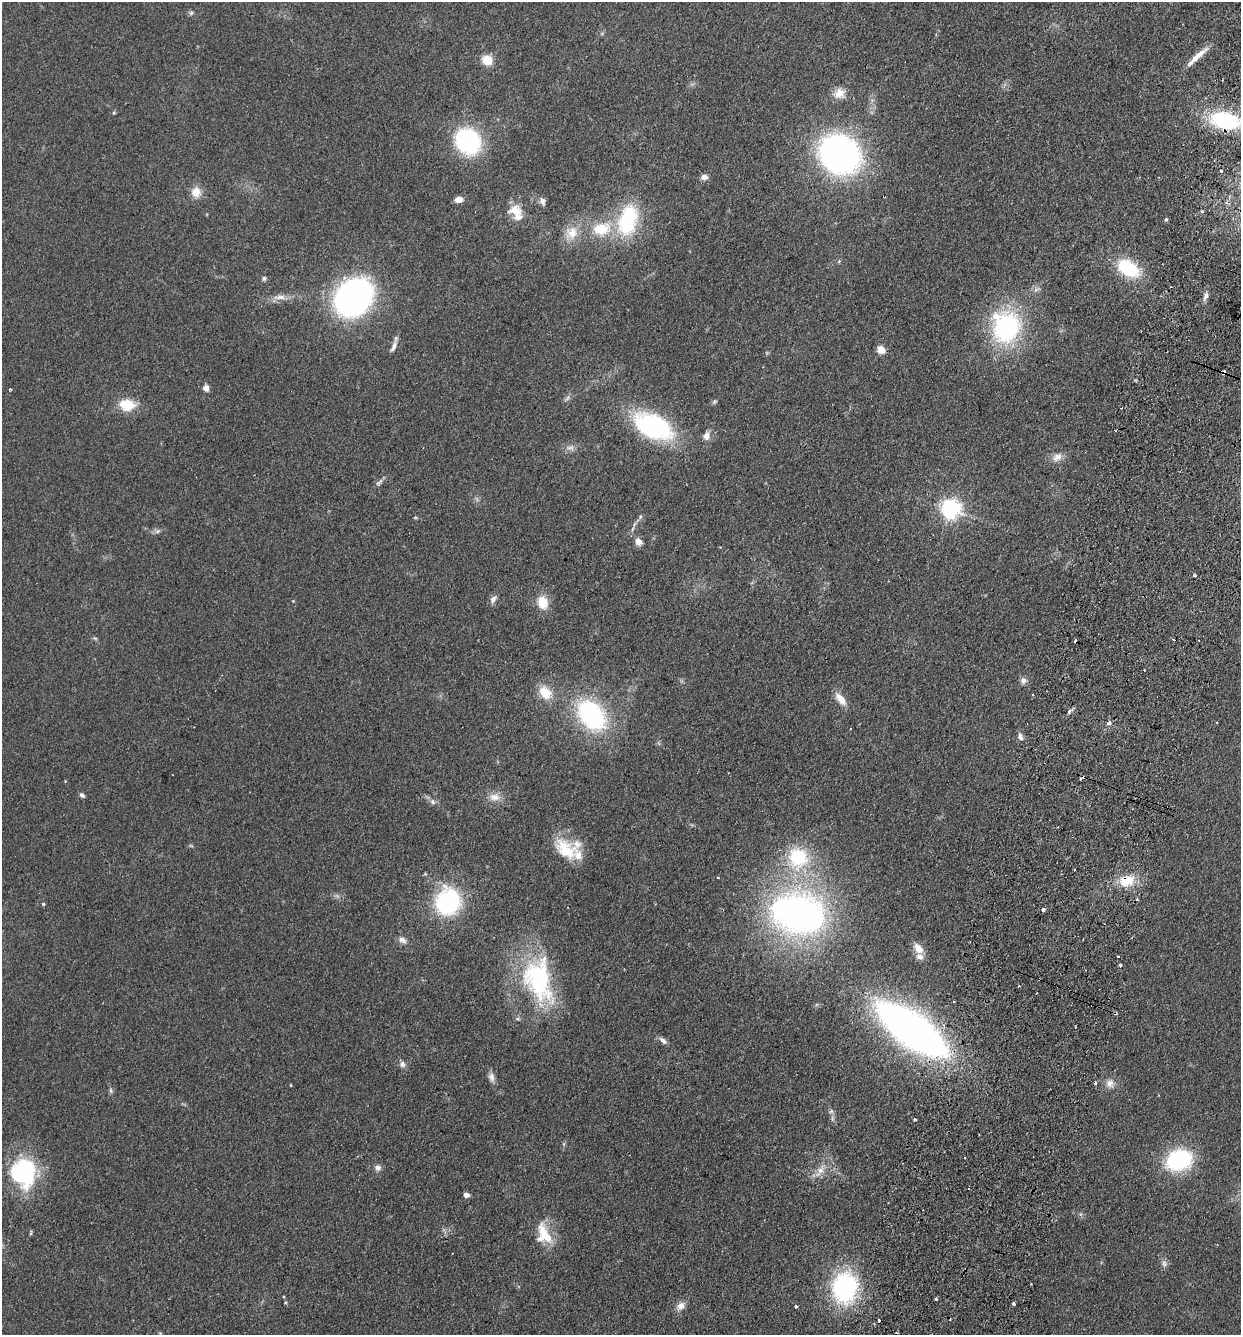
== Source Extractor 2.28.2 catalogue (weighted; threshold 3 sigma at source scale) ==
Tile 10 of 4 x 4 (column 2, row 3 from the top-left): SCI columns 1430-2668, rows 1355-2687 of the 5462 x 5375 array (HDU 1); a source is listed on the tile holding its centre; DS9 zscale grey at full resolution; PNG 1243 x 1337 px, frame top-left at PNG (2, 2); no overlay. Shown black and unused: <1% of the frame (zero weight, under 2 of 3 exposures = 3% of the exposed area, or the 3 px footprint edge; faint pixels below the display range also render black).
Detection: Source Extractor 2.28.2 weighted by HDU 2 'WHT'; one run over the whole footprint, this tile lists its part. Background 0.127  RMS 0.008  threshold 0.0359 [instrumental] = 3 sigma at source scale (4.5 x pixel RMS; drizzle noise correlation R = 1.50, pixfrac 1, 0.05/0.05 arcsec/px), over >= 5 px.
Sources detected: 121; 3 too faint to see at this stretch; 1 inside a brighter object's white glare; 14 cosmic-ray / hot-pixel residue — not listed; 5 inside a brighter listed object's ellipse — not listed separately; the other 98 listed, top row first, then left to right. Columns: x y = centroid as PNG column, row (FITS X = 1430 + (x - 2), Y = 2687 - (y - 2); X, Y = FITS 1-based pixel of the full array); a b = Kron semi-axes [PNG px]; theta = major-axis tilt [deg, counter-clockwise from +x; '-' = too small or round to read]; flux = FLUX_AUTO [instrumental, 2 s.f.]
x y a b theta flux
191 13 6 6 - 1.6
1197 56 36 6 42 10
487 60 12 11 - 11
839 93 15 13 22 9.4
114 113 5 3 - 0.84
1225 121 26 15 -12 79
467 141 22 18 -46 120
839 154 30 25 -37 310
1221 171 3 3 - 1.4
704 177 7 6 - 4.3
196 192 15 13 87 8.5
459 199 8 6 8 5.6
542 201 10 7 -68 3.1
515 211 18 14 -36 13
628 220 37 22 74 62
1166 220 5 4 - 1.2
601 229 27 19 13 30
572 233 19 17 67 14
839 261 5 4 - 1.2
1128 268 23 14 -32 46
264 278 6 5 - 1.5
1206 296 12 6 69 3.7
280 297 19 6 3 6.3
354 297 31 25 45 270
1006 327 29 25 85 120
393 347 17 6 67 3.9
881 350 5 5 - 27
1224 373 4 3 - 50
206 388 8 7 - 3.9
10 389 3 3 - 0.9
567 398 12 3 42 1.6
714 402 8 5 52 1.3
126 405 18 13 -10 20
653 426 32 18 -23 130
1115 430 3 2 - 2.4
706 436 11 9 65 4.9
1057 457 15 10 32 6.3
379 482 14 4 44 2.4
951 509 7 7 - 410
415 517 5 3 - 0.81
640 517 6 4 72 1.1
157 531 9 6 27 2.3
638 541 9 7 -66 5.3
1194 575 4 3 - 1.8
493 599 11 7 53 3.4
543 602 16 12 -75 14
1075 641 3 2 - 3.9
1144 670 2 2 - 0.64
1023 680 9 8 - 3
545 693 17 13 -51 16
1033 695 3 2 - 0.85
841 699 18 9 -51 8.7
1069 712 6 4 56 1.5
592 715 32 22 -49 110
1109 723 4 4 - 6.2
1020 737 11 6 -67 3.1
65 781 3 3 - 0.7
82 795 7 5 -43 2.2
494 797 16 11 4 7.9
433 802 8 6 -53 2.7
566 850 33 20 -40 27
798 857 29 27 -83 52
718 877 3 2 - 0.84
1126 881 23 15 18 19
448 902 24 22 74 98
43 904 4 4 - 1
1043 910 3 3 - 19
798 913 43 31 -11 370
402 940 12 8 -29 3.7
918 948 15 10 -51 7.4
1118 957 3 3 - 2.4
1120 965 3 3 - 1.2
538 979 58 34 -74 110
912 1030 60 22 -36 560
663 1040 11 6 -43 3.2
402 1064 9 7 -77 3
491 1077 14 8 -77 4
1110 1083 12 11 - 5.7
291 1085 5 3 - 0.56
111 1090 8 4 -89 1.6
831 1111 7 5 44 1.8
832 1119 8 4 71 1.6
915 1119 3 2 - 1.4
965 1158 3 2 - 0.8
1179 1160 26 19 17 75
377 1168 8 8 - 3.5
821 1170 13 8 53 6.7
24 1171 40 29 -71 70
466 1195 4 4 - 5.8
31 1233 8 3 77 1
545 1234 35 12 -61 20
1164 1263 11 7 -74 3
845 1287 25 20 80 130
936 1299 3 3 - 1.8
1014 1304 3 3 - 4.9
681 1306 12 9 37 5.6
796 1306 4 3 - 1
879 1320 3 3 - 2
Overlapping masked pixels (flux is a lower limit): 4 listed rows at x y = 1225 121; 1224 373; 1126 881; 912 1030